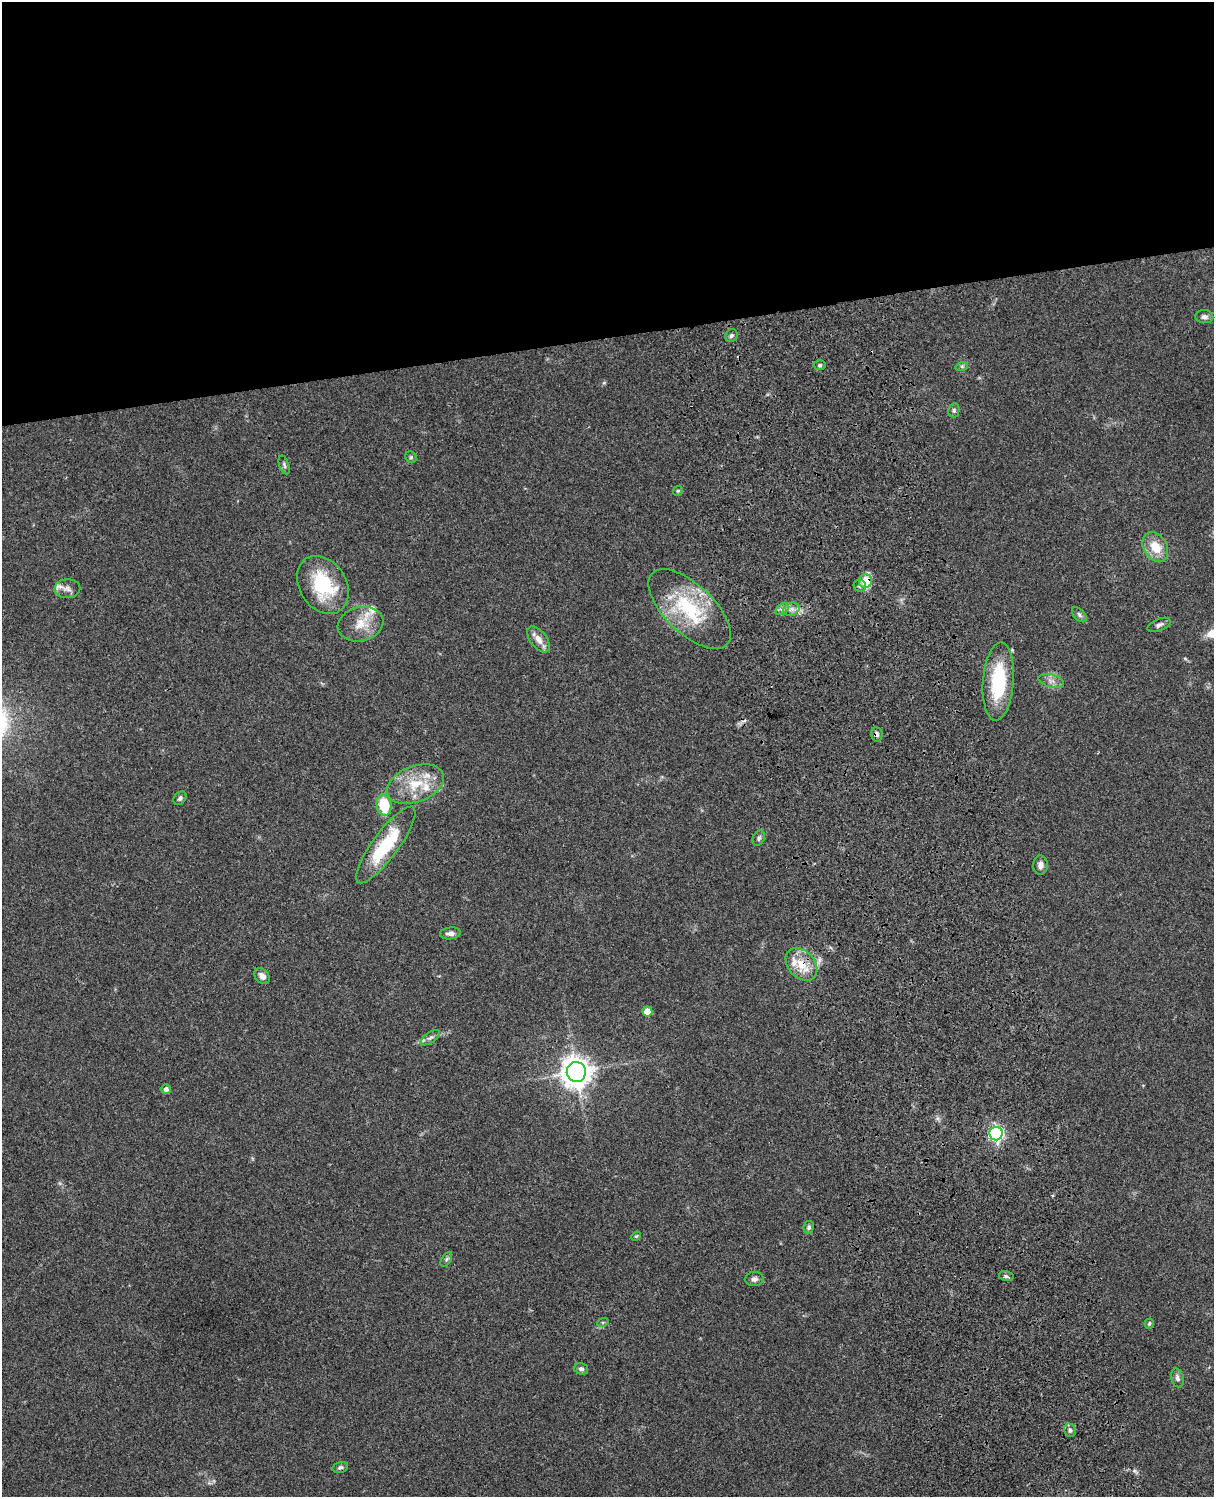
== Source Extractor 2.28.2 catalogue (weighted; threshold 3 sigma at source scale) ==
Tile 2 of 4 x 3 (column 2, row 1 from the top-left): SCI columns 1334-2545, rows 3269-4763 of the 5088 x 4927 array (HDU 1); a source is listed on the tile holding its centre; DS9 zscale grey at full resolution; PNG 1216 x 1499 px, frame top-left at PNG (2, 2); each listed source drawn as its Kron ellipse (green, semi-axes under 4 px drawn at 4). Shown black and unused: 23% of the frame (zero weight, under 3 of 4 exposures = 6% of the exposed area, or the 3 px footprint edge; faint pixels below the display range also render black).
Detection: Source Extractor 2.28.2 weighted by HDU 2 'WHT'; one run over the whole footprint, this tile lists its part. Background 0.0838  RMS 0.006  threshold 0.0269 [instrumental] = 3 sigma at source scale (4.5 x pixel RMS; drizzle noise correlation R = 1.50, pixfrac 1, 0.05/0.05 arcsec/px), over >= 5 px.
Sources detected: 53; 5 inside a brighter listed object's ellipse — not listed separately; the other 48 listed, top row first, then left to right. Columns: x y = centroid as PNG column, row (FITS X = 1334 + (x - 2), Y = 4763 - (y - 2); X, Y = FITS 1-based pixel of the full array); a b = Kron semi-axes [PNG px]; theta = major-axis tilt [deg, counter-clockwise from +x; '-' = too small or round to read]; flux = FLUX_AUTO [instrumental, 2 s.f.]
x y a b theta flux
1204 317 9 6 -3 2.4
731 336 7 6 - 1.3
820 365 6 5 - 1.1
962 366 6 4 18 0.92
954 410 7 5 78 1.2
411 457 6 5 - 0.96
284 465 9 5 -72 1.4
678 491 5 4 - 0.8
1155 547 16 11 -58 12
865 581 7 6 - 15
323 585 31 23 -57 36
860 586 6 6 - 1.9
67 589 13 9 4 3.2
690 609 52 24 -44 47
782 609 7 5 33 1.7
791 609 8 6 20 2.4
1079 615 9 5 -46 1.5
360 624 23 17 13 12
1159 625 12 6 22 2.1
539 639 15 8 -51 5.5
1051 681 13 6 -13 3.2
998 682 39 15 86 38
877 734 7 5 -84 1.7
415 784 29 18 20 20
180 798 7 5 49 1.5
384 805 10 7 -81 23
759 838 8 5 64 1.4
386 845 47 13 54 35
1040 865 10 7 89 3
450 933 10 6 6 2.6
801 964 18 13 -48 11
262 976 9 6 -46 3
647 1012 5 5 - 11
430 1038 11 5 35 2
576 1072 10 9 - 790
166 1089 5 5 - 2.5
996 1134 7 6 - 140
809 1227 6 5 - 1.5
636 1236 5 4 - 0.69
446 1260 8 4 59 1.2
1006 1276 7 5 -12 1.4
754 1279 9 7 8 2.3
603 1322 6 3 18 0.64
1149 1323 5 5 - 0.92
581 1369 7 5 -14 1.6
1177 1378 9 6 -75 2.2
1070 1430 7 6 - 1.8
340 1467 8 5 14 1.5
Overlapping masked pixels (flux is a lower limit): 3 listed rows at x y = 865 581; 877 734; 801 964